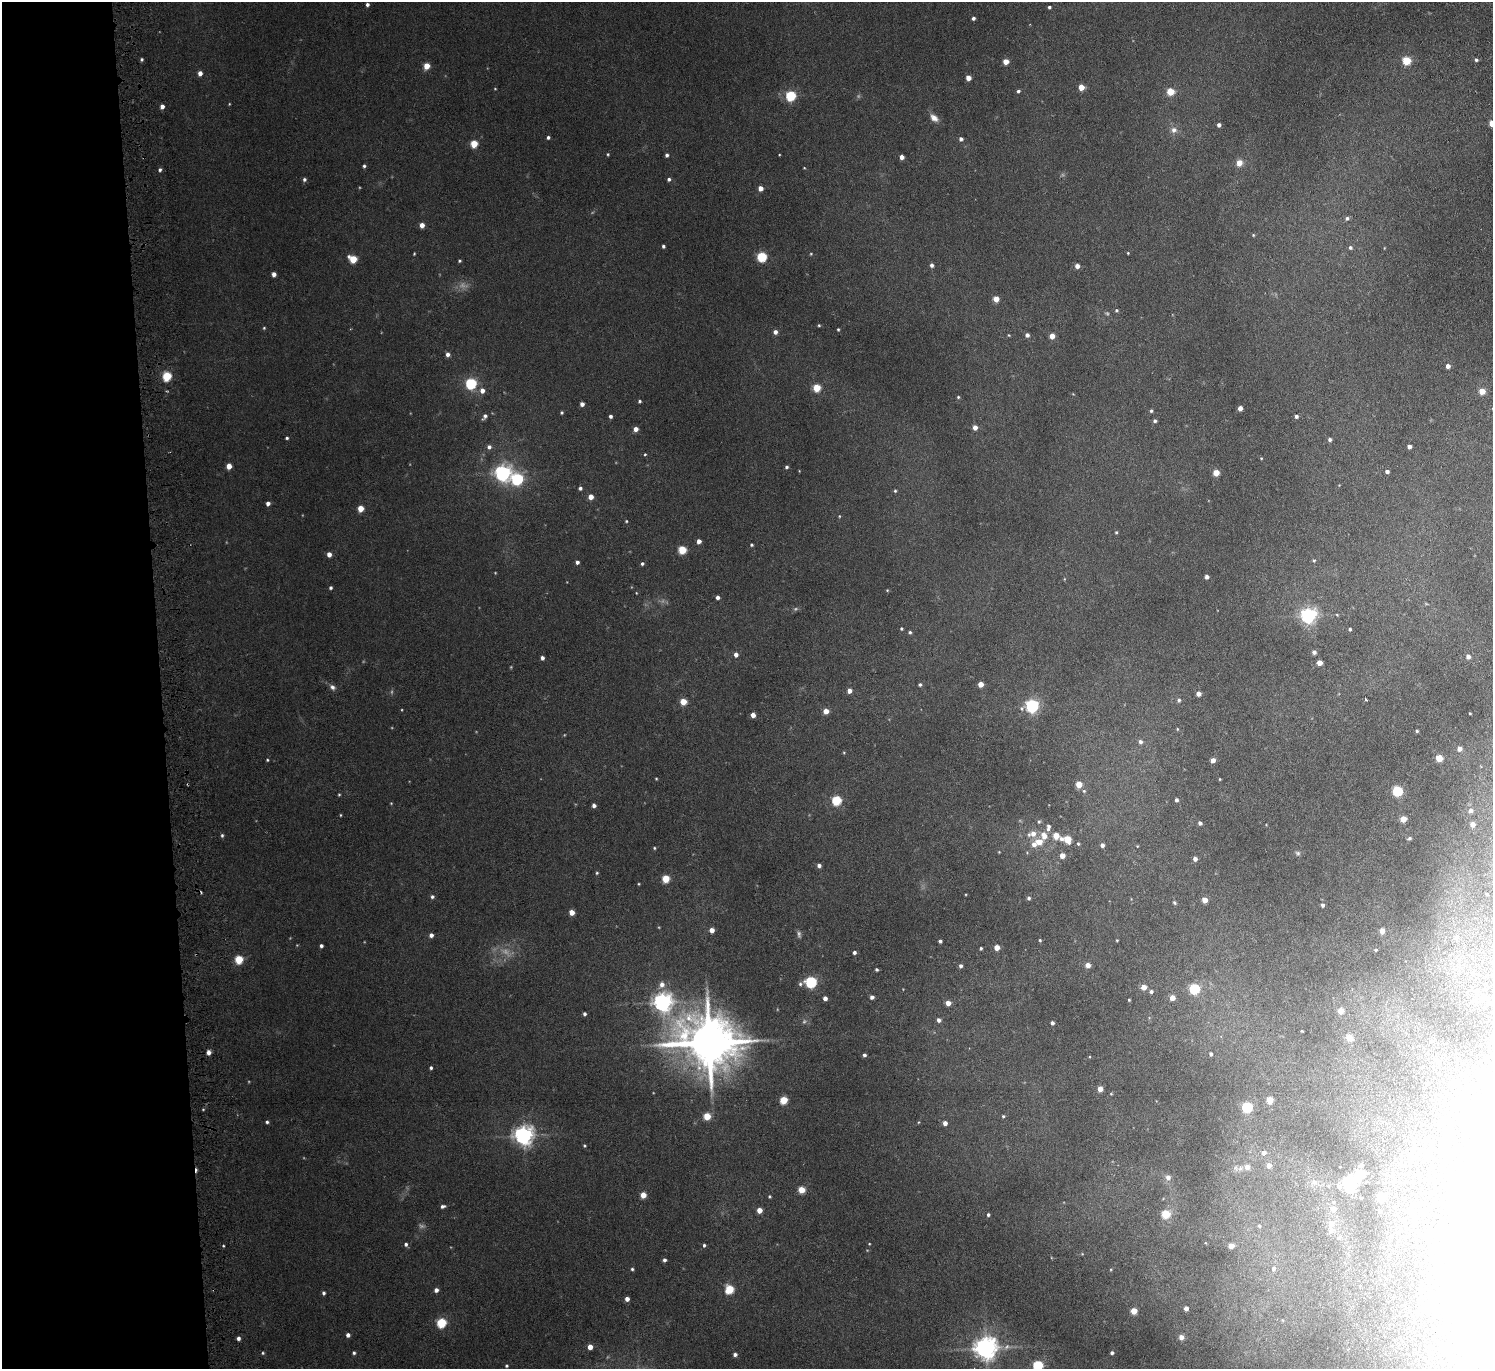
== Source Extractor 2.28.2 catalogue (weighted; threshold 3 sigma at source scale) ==
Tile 4 of 3 x 3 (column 1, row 2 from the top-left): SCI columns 52-1542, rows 1491-2857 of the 4545 x 4424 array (HDU 1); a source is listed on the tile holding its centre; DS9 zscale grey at full resolution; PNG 1495 x 1371 px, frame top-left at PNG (2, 2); no overlay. Shown black and unused: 11% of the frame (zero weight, under 3 of 6 exposures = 2% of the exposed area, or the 3 px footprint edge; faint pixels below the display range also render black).
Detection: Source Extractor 2.28.2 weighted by HDU 2 'WHT'; one run over the whole footprint, this tile lists its part. Background -0.0823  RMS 0.0079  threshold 0.0324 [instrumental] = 3 sigma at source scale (4.09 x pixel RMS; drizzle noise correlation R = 1.36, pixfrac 0.8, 0.05/0.05 arcsec/px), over >= 5 px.
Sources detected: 307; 10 too faint to see at this stretch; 5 inside a brighter object's white glare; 3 cosmic-ray / hot-pixel residue — not listed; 2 inside a brighter listed object's ellipse — not listed separately; the other 287 listed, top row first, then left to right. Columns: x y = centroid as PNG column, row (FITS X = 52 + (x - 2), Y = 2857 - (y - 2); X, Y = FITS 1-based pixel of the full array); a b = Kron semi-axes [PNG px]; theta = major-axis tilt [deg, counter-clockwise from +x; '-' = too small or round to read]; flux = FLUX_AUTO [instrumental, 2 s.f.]
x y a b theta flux
367 4 4 3 - 2
1049 7 3 3 - 1.3
973 18 4 3 - 2
142 59 4 4 - 1.2
1476 60 4 4 - 1.5
1006 61 4 4 - 9.9
1406 61 5 5 - 30
427 66 5 4 - 11
200 73 5 4 - 4.1
968 78 4 4 - 6.6
1081 87 4 4 - 12
1018 91 4 3 - 1.5
1170 92 5 5 - 22
791 96 5 5 - 60
229 104 4 3 - 0.56
162 106 4 4 - 3.6
934 118 12 7 -41 4.8
1492 123 5 4 - 11
1219 125 4 4 - 2.7
1174 130 8 8 - 3.8
548 137 3 3 - 1.7
961 139 4 4 - 2.4
474 144 5 5 - 21
608 154 4 3 - 0.76
667 155 4 4 - 1.7
902 157 4 4 - 4.8
1239 163 5 5 - 9.6
364 166 4 3 - 1.3
804 168 3 3 - 0.53
160 170 4 4 - 1.5
304 179 5 4 - 1.6
669 179 4 4 - 1.6
760 188 4 4 - 5.4
1347 218 5 5 - 1.7
422 225 4 4 - 5.9
1253 235 5 4 - 0.81
663 246 3 3 - 1.4
1350 247 5 5 - 1.6
1128 253 3 3 - 0.64
414 254 4 3 - 0.68
811 254 4 4 - 0.67
762 257 5 5 - 55
353 259 6 5 - 23
459 261 4 4 - 1
932 265 5 4 - 2.5
1077 266 4 4 - 4.4
274 274 4 4 - 3.9
996 299 4 4 - 11
1116 310 4 4 - 1.1
819 325 3 3 - 0.84
264 328 4 3 - 0.81
838 329 3 3 - 0.84
775 332 5 4 - 3.2
1009 335 4 3 - 0.62
1027 335 4 4 - 2.7
1052 336 4 4 - 8
448 354 5 4 - 3
1448 366 4 4 - 3.9
167 376 5 5 - 40
471 384 6 5 - 75
817 388 5 5 - 26
482 391 5 5 - 4.9
1482 391 5 5 - 12
958 397 4 4 - 0.9
640 401 3 3 - 1.1
582 404 4 4 - 3.7
1240 408 4 4 - 4.4
1151 411 4 3 - 1.2
562 413 4 4 - 0.98
485 416 8 5 58 2.3
610 416 3 3 - 1.8
1296 416 4 4 - 2.1
1155 421 4 4 - 1.7
975 427 4 4 - 4.8
636 429 4 4 - 4.8
287 438 4 3 - 1.1
1330 440 4 4 - 1.8
1409 446 4 4 - 3.2
489 447 5 5 - 2.4
645 455 4 3 - 0.8
1261 458 3 3 - 0.63
229 466 4 4 - 7.9
786 467 4 4 - 1.4
1387 471 4 4 - 2.5
503 473 7 6 - 280
1216 473 4 4 - 14
517 479 6 6 - 90
580 488 4 4 - 1.7
895 491 4 3 - 0.93
591 497 4 4 - 7.2
268 503 4 4 - 3
361 508 5 4 - 12
839 516 5 3 - 0.63
626 521 4 3 - 0.73
1116 532 4 3 - 0.95
699 541 4 4 - 4.6
751 545 3 3 - 1
682 550 5 5 - 30
329 554 4 4 - 4.4
1314 560 5 4 - 0.98
577 562 4 4 - 2.2
642 564 4 4 - 1.5
1207 577 4 4 - 3.1
331 588 4 3 - 1.5
887 590 4 3 - 0.72
636 593 4 2 - 0.5
718 597 4 4 - 2.8
1308 615 6 6 - 240
1337 615 5 3 - 0.63
901 628 4 4 - 1
1350 629 3 3 - 1.2
910 632 4 4 - 1.3
1314 652 4 4 - 3.1
736 655 5 4 - 3.7
1468 657 5 4 - 3.9
542 658 4 3 - 2.7
1320 663 4 4 - 8.8
920 684 4 4 - 1.4
981 684 4 4 - 8.7
332 687 8 6 -34 2.6
849 691 4 4 - 4.7
1198 694 4 4 - 4.6
1366 699 4 2 - 0.82
1179 700 5 4 - 1.6
683 702 5 4 - 15
1032 706 6 6 - 150
826 711 4 4 - 7.1
1470 713 3 2 - 0.68
753 715 4 4 - 5.2
1177 729 5 3 - 0.63
1417 731 4 3 - 1.1
1140 742 5 5 - 2.5
1459 749 5 5 - 4.6
1439 758 5 4 - 16
267 760 3 3 - 0.74
1213 760 4 4 - 5.6
656 779 3 2 - 0.62
1220 779 3 3 - 0.63
1079 784 4 4 - 14
1084 791 5 5 - 1.2
1398 791 5 5 - 60
339 795 4 3 - 0.7
837 800 5 5 - 49
1176 800 4 3 - 1.9
391 803 3 3 - 0.57
594 805 4 4 - 2.5
1471 810 6 6 - 2.8
340 815 4 2 - 0.62
1403 819 5 4 - 11
1039 821 6 4 73 1.2
1200 823 4 4 - 2.2
1472 824 4 4 - 6.4
1048 827 10 5 81 3.1
1033 834 10 8 19 6.1
222 835 5 4 - 1.3
1056 835 5 5 - 11
1044 836 9 7 -72 7.1
1409 838 5 4 - 1.4
1061 839 6 5 - 2.2
1067 839 5 5 - 20
1039 842 7 6 - 9.3
1078 844 5 4 - 1.1
1102 845 4 4 - 2.8
1137 846 4 3 - 0.56
654 848 4 3 - 0.8
1027 853 6 4 -1 0.84
1298 853 7 6 - 1.6
1062 856 4 4 - 7.8
1195 859 4 4 - 3.9
819 866 4 4 - 2.6
597 873 4 4 - 0.85
666 879 5 5 - 22
639 884 4 3 - 0.61
1487 894 3 3 - 0.63
432 897 5 4 - 1.6
1029 898 5 4 - 1.7
1205 900 4 4 - 9.4
1174 902 6 4 -57 1.1
1323 905 5 4 - 1.8
572 912 4 4 - 7.5
712 930 4 4 - 5.7
1382 931 4 4 - 6.5
431 935 4 4 - 2.9
1456 937 6 5 - 1.4
1040 940 4 3 - 0.87
1117 940 3 3 - 0.62
940 941 4 3 - 1.5
321 946 4 3 - 1.8
997 947 4 4 - 9.6
981 948 3 3 - 1.1
1376 950 3 2 - 0.85
854 952 4 4 - 2.1
239 960 5 5 - 32
1088 965 4 4 - 5.8
960 966 4 4 - 1.8
876 969 3 3 - 1.2
811 982 6 5 - 98
662 984 7 7 - 4.6
1144 987 4 4 - 7.7
1194 989 5 5 - 70
1151 991 5 4 - 1.7
872 997 4 4 - 3
825 998 4 4 - 3.5
1172 998 4 4 - 7.7
1129 1000 3 3 - 0.83
1481 1000 5 4 - 3.8
663 1002 7 7 - 430
948 1003 4 4 - 6.4
1340 1011 4 4 - 9.9
584 1014 4 3 - 1.7
939 1020 5 4 - 2.7
1052 1023 4 3 - 2.6
1302 1031 3 2 - 0.59
1349 1038 10 7 -32 4.1
1431 1041 5 5 - 1.1
709 1042 17 14 -13 4500
208 1052 4 4 - 4.7
1211 1054 4 4 - 1.7
864 1055 4 4 - 1.7
1437 1061 7 6 - 2.5
431 1068 3 3 - 1.3
1427 1084 3 3 - 1.9
1100 1089 4 4 - 7.2
783 1100 5 5 - 26
1270 1100 5 4 - 16
1247 1107 5 5 - 62
707 1116 5 4 - 20
1003 1116 4 4 - 0.92
267 1122 4 4 - 1.4
919 1122 4 3 - 0.55
945 1123 4 4 - 4.2
524 1135 7 7 - 440
584 1146 4 4 - 0.85
1264 1153 5 4 - 2.9
1415 1156 7 5 83 1.9
1361 1165 4 4 - 3.1
1269 1166 5 4 - 4.3
1247 1167 5 5 - 4.7
1168 1177 7 6 - 4.5
1314 1182 9 8 - 4.1
1351 1183 6 5 - 260
1329 1186 6 4 89 0.95
1339 1186 6 6 - 2.8
1488 1187 6 6 - 5.3
801 1190 5 5 - 16
643 1195 4 4 - 10
769 1196 4 4 - 0.79
1381 1197 5 5 - 35
1361 1198 3 2 - 0.68
1333 1202 6 5 - 1.3
443 1206 5 4 - 1.9
1333 1209 6 6 - 5
759 1210 4 4 - 8.1
1379 1211 4 3 - 1.5
1421 1213 6 4 42 4.5
1166 1214 5 5 - 31
988 1215 4 4 - 1.5
1331 1224 8 7 - 6.3
1259 1226 5 4 - 0.96
1339 1238 7 6 - 1.8
406 1244 5 5 - 1.8
869 1244 4 3 - 0.54
704 1245 4 4 - 1.3
1231 1246 4 4 - 7.7
664 1260 4 4 - 2.1
632 1269 4 3 - 1.1
1274 1269 6 5 - 1.9
1360 1286 3 2 - 0.9
729 1289 5 5 - 31
436 1290 4 4 - 3.2
324 1293 5 4 - 1.6
627 1299 4 4 - 4.1
1186 1308 4 4 - 4.2
1134 1311 4 4 - 13
1282 1320 5 3 - 0.54
441 1323 5 5 - 52
348 1335 4 4 - 2.9
1181 1337 5 5 - 5.6
238 1338 4 4 - 2.4
590 1347 4 4 - 7.1
986 1348 7 7 - 670
263 1353 4 4 - 0.92
354 1353 4 4 - 1.3
1112 1353 4 4 - 1.9
735 1355 4 4 - 2.5
507 1366 4 3 - 0.95
1038 1366 5 5 - 65
Isophote crosses this tile's border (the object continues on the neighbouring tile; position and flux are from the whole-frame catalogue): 2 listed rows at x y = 1492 123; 1038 1366